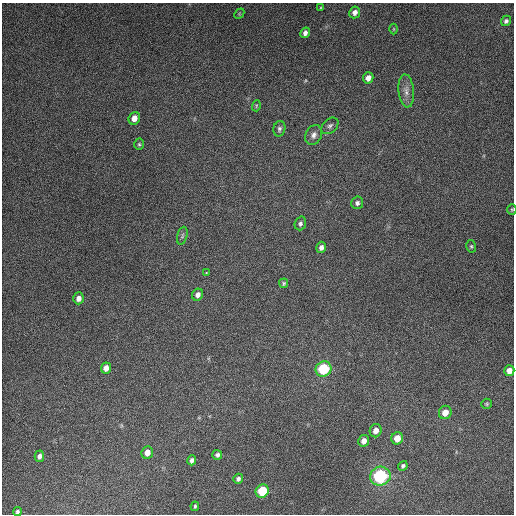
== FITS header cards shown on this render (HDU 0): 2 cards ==
NAXIS1  =                  512
NAXIS2  =                  512

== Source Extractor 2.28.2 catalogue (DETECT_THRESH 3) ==
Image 512 x 512 px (HDU 0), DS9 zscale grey, 1 PNG px = 1 image px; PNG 516 x 516 px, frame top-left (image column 1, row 512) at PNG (2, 3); each listed source drawn as its Kron ellipse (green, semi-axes under 4 px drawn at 4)
Background 5000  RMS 310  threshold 938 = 3 sigma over >= 5 px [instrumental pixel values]
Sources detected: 42; all 42 listed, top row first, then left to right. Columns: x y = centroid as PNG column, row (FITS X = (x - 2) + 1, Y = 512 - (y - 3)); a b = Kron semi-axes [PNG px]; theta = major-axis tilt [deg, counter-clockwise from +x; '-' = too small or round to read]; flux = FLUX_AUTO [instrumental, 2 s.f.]
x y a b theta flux
321 8 4 3 - 2.5e+04
355 12 6 5 - 9.7e+04
239 14 6 4 47 2.3e+04
506 21 5 5 - 4.7e+04
394 29 5 3 - 1.8e+04
305 33 5 4 - 8.2e+04
368 78 6 5 - 1.2e+05
406 91 17 7 -84 1.5e+05
256 106 5 3 - 2.0e+04
134 118 6 5 - 1.6e+05
330 126 10 6 44 6.9e+04
279 129 8 6 74 5.3e+04
314 135 10 8 65 1.0e+05
139 144 5 5 - 3.2e+04
357 203 6 6 - 5.9e+04
512 209 5 4 - 2.6e+04
300 223 7 5 71 5.4e+04
182 236 9 5 76 4.1e+04
471 246 6 5 - 3.5e+04
321 247 6 5 - 8.3e+04
206 272 3 3 - 2.5e+04
284 283 5 4 - 3.2e+04
198 295 6 5 - 9.0e+04
79 298 6 5 - 1.1e+05
106 368 5 5 - 1.5e+05
323 369 8 7 - 1.1e+06
509 371 5 5 - 1.6e+05
487 404 5 5 - 2.9e+04
445 412 7 6 - 2.0e+05
376 431 7 6 - 1.4e+05
397 438 6 5 - 2.4e+05
364 441 6 5 - 1.3e+05
147 452 6 5 - 1.8e+05
217 455 5 5 - 5.2e+04
39 456 6 4 76 7.1e+04
192 460 5 4 - 6.8e+04
403 466 5 4 - 3.9e+04
380 476 10 9 - 1.6e+06
238 479 5 4 - 5.5e+04
262 491 7 6 - 6.9e+05
195 506 5 3 - 2.8e+04
17 512 4 4 - 4.1e+04
At the frame edge (FLAGS 8, measured only in part): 2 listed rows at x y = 512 209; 17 512